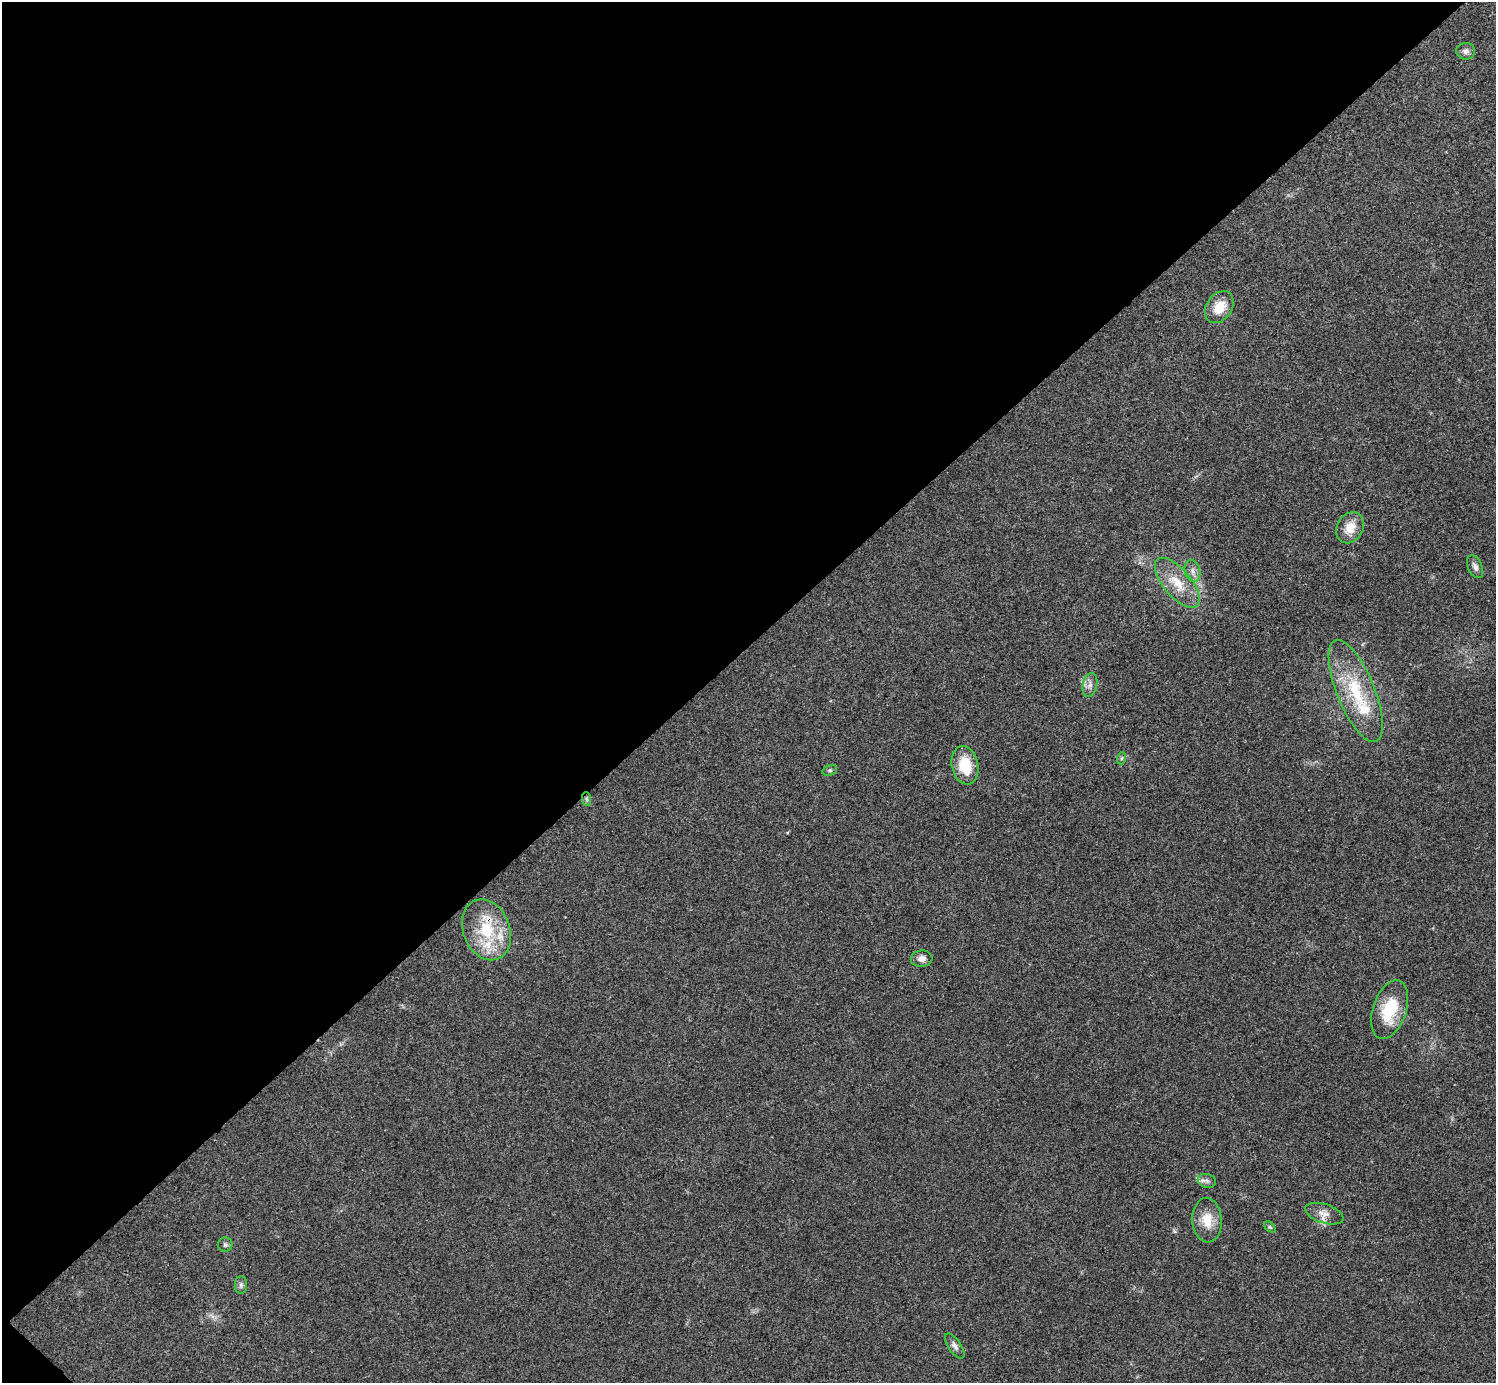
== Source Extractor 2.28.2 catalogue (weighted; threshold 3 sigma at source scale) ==
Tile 5 of 4 x 4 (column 1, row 2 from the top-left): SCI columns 4-1497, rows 2923-4303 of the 5986 x 5986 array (HDU 1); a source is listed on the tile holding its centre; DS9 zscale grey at full resolution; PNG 1498 x 1385 px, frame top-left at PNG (2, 2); each listed source drawn as its Kron ellipse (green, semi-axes under 4 px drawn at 4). Shown black and unused: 47% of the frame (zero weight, under 3 of 4 exposures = <1% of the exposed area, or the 3 px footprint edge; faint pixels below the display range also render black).
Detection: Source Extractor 2.28.2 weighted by HDU 2 'WHT'; one run over the whole footprint, this tile lists its part. Background 0.0221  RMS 0.0041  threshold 0.0185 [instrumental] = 3 sigma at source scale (4.5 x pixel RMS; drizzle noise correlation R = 1.50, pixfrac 1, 0.05/0.05 arcsec/px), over >= 5 px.
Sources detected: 25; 3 inside a brighter listed object's ellipse — not listed separately; the other 22 listed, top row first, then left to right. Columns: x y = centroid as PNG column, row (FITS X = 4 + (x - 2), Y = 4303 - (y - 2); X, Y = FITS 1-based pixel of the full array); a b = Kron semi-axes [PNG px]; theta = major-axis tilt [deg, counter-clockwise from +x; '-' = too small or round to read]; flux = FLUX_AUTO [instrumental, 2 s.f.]
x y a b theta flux
1466 51 9 8 - 1.8
1219 307 17 12 55 7.7
1350 528 16 13 59 6.5
1475 567 12 7 -66 1.8
1193 571 11 7 -75 2.2
1177 583 31 14 -50 11
1090 685 12 7 77 2.1
1356 691 55 19 -68 24
1122 758 6 4 71 0.57
965 765 19 13 -79 12
830 770 7 5 17 0.76
586 799 7 4 -88 0.7
486 930 31 23 -68 20
922 959 11 8 6 2.3
1390 1010 30 16 72 17
1207 1181 9 6 -13 1.5
1324 1214 20 9 -18 3.6
1207 1220 22 15 -85 7.8
1270 1227 7 4 -44 0.62
225 1244 7 7 - 1
241 1285 9 6 -90 1.2
955 1346 14 6 -56 1.9
Overlapping masked pixels (flux is a lower limit): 1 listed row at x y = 486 930